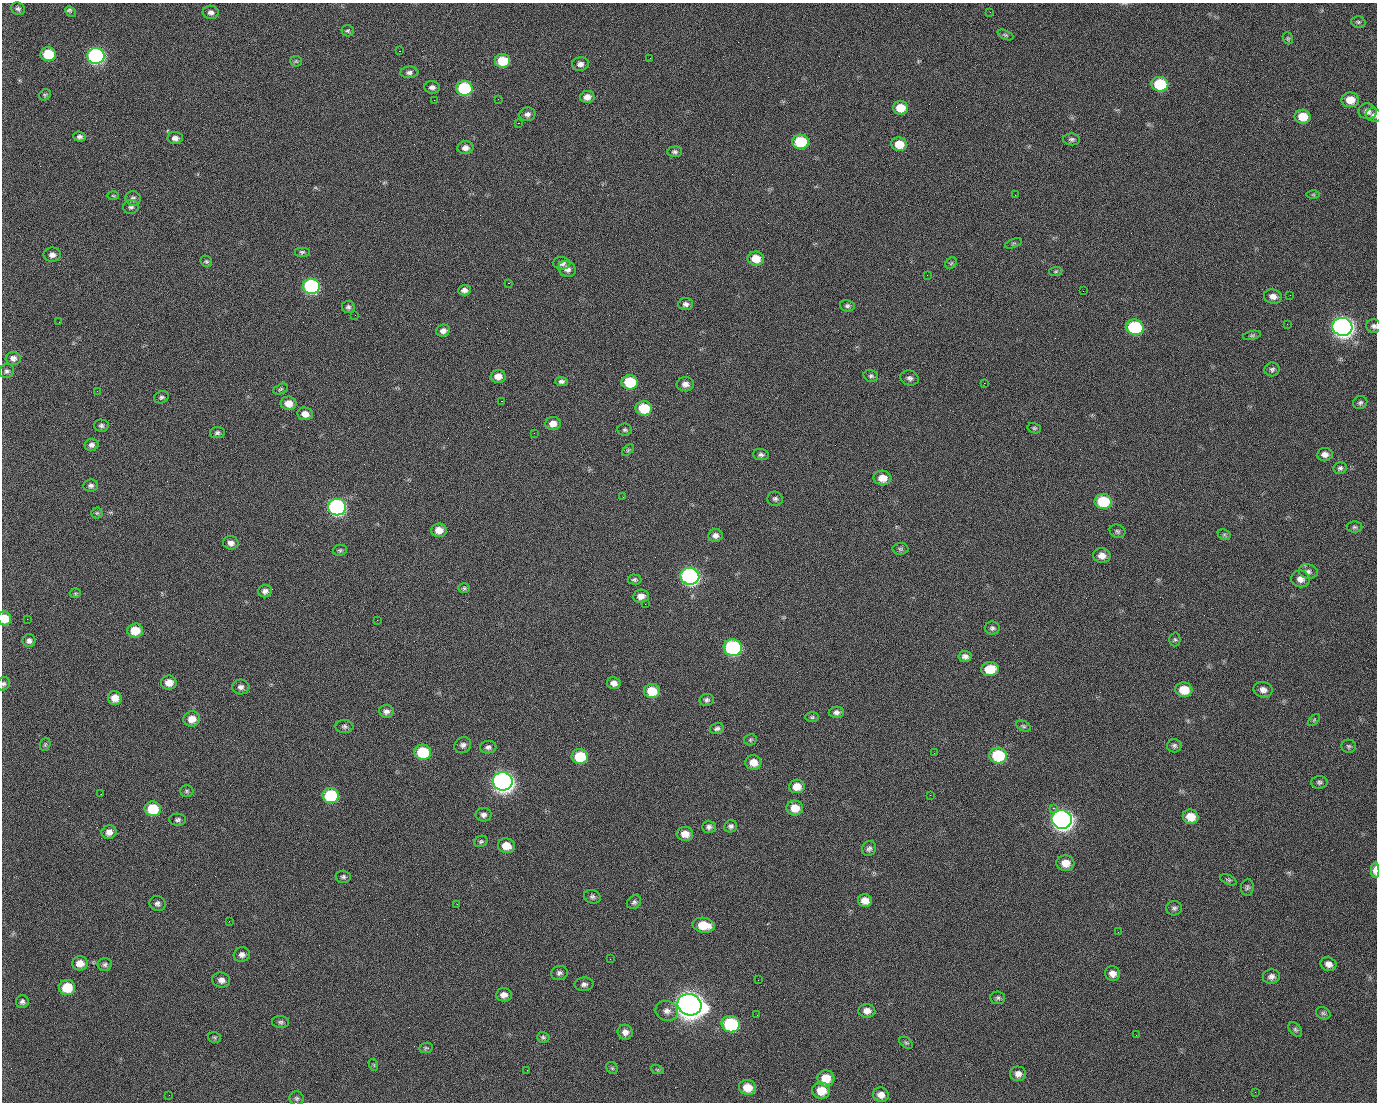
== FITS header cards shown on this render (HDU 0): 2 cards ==
NAXIS1  =                 1375 / length of data axis 1
NAXIS2  =                 1100 / length of data axis 2

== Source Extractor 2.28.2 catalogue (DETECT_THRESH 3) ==
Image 1375 x 1100 px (HDU 0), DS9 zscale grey, 1 PNG px = 1 image px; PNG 1379 x 1104 px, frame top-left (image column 1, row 1100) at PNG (2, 3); each listed source drawn as its Kron ellipse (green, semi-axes under 4 px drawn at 4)
Background 1460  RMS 29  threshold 87.7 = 3 sigma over >= 5 px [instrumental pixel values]
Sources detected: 237; all 237 listed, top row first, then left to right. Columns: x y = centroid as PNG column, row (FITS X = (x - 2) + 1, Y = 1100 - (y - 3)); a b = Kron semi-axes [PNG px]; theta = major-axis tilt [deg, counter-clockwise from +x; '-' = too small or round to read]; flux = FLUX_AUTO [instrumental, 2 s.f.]
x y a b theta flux
18 9 7 6 - 5.1e+03
70 11 6 4 -44 7.0e+03
211 12 8 6 -12 7.6e+03
990 12 3 2 - 2.0e+03
1358 22 7 5 -3 4.0e+03
348 31 6 5 - 3.4e+03
1005 35 8 4 -24 3.3e+03
1288 38 6 4 -70 2.7e+03
399 51 2 2 - 2.3e+04
48 54 7 7 - 7.5e+04
96 56 8 8 - 5.1e+05
650 58 3 2 - 1.7e+03
296 61 6 5 - 2.9e+03
502 61 8 7 - 5.9e+04
580 64 8 6 6 8.7e+03
409 72 9 6 5 6.5e+03
1160 84 8 7 - 1.1e+05
432 87 8 6 -4 7.2e+03
464 88 8 7 - 1.8e+05
45 95 6 5 - 2.8e+03
587 97 7 6 - 1.3e+04
498 99 2 2 - 1.0e+03
434 100 2 2 - 4.3e+03
1350 100 9 7 -2 2.6e+04
901 108 7 6 - 3.6e+04
1367 111 9 8 - 1.1e+04
527 114 8 7 - 7.3e+03
1374 115 8 6 -21 6.3e+03
1303 117 8 7 - 3.5e+04
518 123 2 2 - 2.7e+04
80 137 6 5 - 5.6e+03
175 138 7 6 - 1.0e+04
1072 139 8 6 -5 5.2e+03
800 142 8 7 - 9.3e+04
899 144 8 7 - 3.1e+04
465 148 8 6 5 1.0e+04
675 152 7 5 4 5.1e+03
1015 195 2 2 - 6.9e+03
1313 195 6 4 0 2.8e+03
113 196 6 4 -2 2.2e+03
133 198 7 7 - 6.7e+03
131 207 8 7 - 5.3e+03
1013 243 9 3 21 2.8e+03
302 252 8 5 0 3.7e+03
52 255 8 7 - 9.3e+03
756 259 8 7 - 3.2e+04
206 261 6 5 - 3.4e+03
562 263 9 6 -3 8.5e+03
951 263 6 5 - 3.2e+03
567 269 9 7 -34 1.2e+04
1056 271 7 4 7 2.8e+03
927 275 2 2 - 1.1e+03
508 283 2 2 - 5.7e+04
311 286 8 8 - 3.2e+05
464 290 6 5 - 7.4e+03
1083 291 3 2 - 3.3e+03
1290 295 2 2 - 2.1e+03
1273 296 9 7 -9 1.2e+04
686 304 7 6 - 6.7e+03
847 306 7 5 -10 4.6e+03
348 307 6 6 - 4.6e+03
355 315 2 2 - 8.9e+02
59 322 2 2 - 1.2e+03
1287 324 2 2 - 1.3e+03
1374 326 7 6 - 6.2e+03
1135 327 9 7 -14 1.8e+05
1342 327 10 9 - 1.4e+06
443 331 7 6 - 9.4e+03
1252 335 9 4 11 3.6e+03
13 358 7 6 - 8.7e+03
1272 369 7 7 - 5.6e+03
7 371 7 6 - 5.3e+03
498 376 7 6 - 1.6e+04
871 376 7 5 -15 4.4e+03
910 378 9 7 -20 7.5e+03
561 381 6 4 -6 5.0e+03
630 382 8 7 - 9.2e+04
984 383 2 2 - 2.1e+04
685 384 9 7 3 1.1e+04
281 389 7 4 27 3.6e+03
97 391 3 2 - 1.5e+03
161 397 8 6 23 4.8e+03
501 401 3 2 - 5.8e+04
289 403 8 7 - 2.0e+04
1360 403 7 6 - 4.8e+03
644 408 8 7 - 6.9e+04
305 414 8 6 -8 1.4e+04
553 424 8 6 6 1.5e+04
101 426 7 6 - 4.9e+03
1034 428 7 5 -14 3.5e+03
625 430 7 6 - 4.0e+03
217 433 7 5 8 4.7e+03
534 433 2 2 - 7.5e+02
92 445 7 6 - 7.4e+03
628 450 7 4 45 3.1e+03
1325 454 8 6 6 9.7e+03
761 455 8 5 -5 5.6e+03
1340 468 6 6 - 4.8e+03
882 478 9 7 -4 2.2e+04
91 486 7 6 - 5.9e+03
623 497 2 2 - 3.4e+03
775 499 8 7 - 5.2e+03
1103 501 8 7 - 8.9e+04
337 507 9 8 - 5.6e+05
97 513 5 5 - 2.8e+03
1354 527 8 6 0 4.1e+03
439 530 8 7 - 2.0e+04
1117 531 8 6 -26 4.5e+03
715 535 7 6 - 8.9e+03
1224 535 7 5 -29 3.3e+03
231 543 8 6 -12 1.0e+04
900 549 8 6 -2 4.2e+03
340 550 7 5 10 3.6e+03
1102 556 8 7 - 1.4e+04
1308 571 9 7 -12 7.4e+03
690 576 9 8 - 6.7e+05
1300 579 9 8 - 1.2e+04
634 580 7 5 -3 4.1e+03
464 588 6 5 - 3.4e+03
265 591 7 6 - 7.8e+03
75 593 5 5 - 2.3e+03
641 596 8 6 7 1.3e+04
645 604 2 2 - 2.6e+03
5 618 7 6 - 3.8e+04
27 619 2 2 - 4.6e+03
377 620 2 2 - 1.2e+04
992 628 7 6 - 5.2e+03
135 630 8 7 - 4.0e+04
1175 639 7 5 -89 3.7e+03
29 641 6 6 - 6.6e+03
733 648 9 8 - 3.2e+05
965 656 6 5 - 7.8e+03
990 669 9 7 6 4.6e+04
169 683 8 7 - 1.9e+04
614 683 7 6 - 1.1e+04
4 684 7 6 - 4.6e+03
241 687 8 7 - 8.2e+03
1184 690 8 7 - 3.8e+04
1263 690 9 7 -12 1.1e+04
652 691 8 7 - 4.5e+04
115 698 7 7 - 2.0e+04
707 700 7 6 - 5.2e+03
386 711 7 6 - 7.8e+03
836 712 7 5 2 7.0e+03
812 717 7 5 1 3.5e+03
192 719 8 7 - 2.1e+04
1314 720 7 4 46 3.1e+03
344 726 9 6 -4 5.4e+03
1024 726 7 5 -27 3.7e+03
717 728 7 5 13 5.3e+03
750 740 6 5 - 3.3e+03
45 744 7 5 69 3.1e+03
463 745 8 7 - 6.9e+03
1174 746 7 6 - 5.1e+03
1349 746 7 6 - 4.1e+03
488 747 8 6 3 6.1e+03
423 752 8 7 - 9.6e+04
934 753 2 2 - 1.9e+03
998 755 9 8 - 1.2e+05
580 757 8 7 - 7.1e+04
753 762 8 7 - 2.1e+04
503 781 10 9 - 1.5e+06
1319 782 8 6 2 4.8e+03
797 786 8 7 - 2.2e+04
187 791 6 5 - 3.9e+03
101 794 3 2 - 2.5e+03
930 795 2 2 - 8.3e+03
331 796 8 7 - 1.4e+05
795 808 8 7 - 2.9e+04
1053 808 2 2 - 1.7e+04
153 809 8 7 - 7.2e+04
484 815 8 7 - 7.5e+03
1191 817 8 7 - 3.1e+04
1062 819 10 9 - 1.5e+06
178 820 8 6 -2 5.4e+03
731 826 7 6 - 5.5e+03
709 827 7 6 - 6.2e+03
109 832 7 7 - 1.3e+04
685 834 8 7 - 2.0e+04
481 841 7 5 25 3.5e+03
506 846 8 7 - 2.6e+04
869 848 8 7 - 6.0e+03
1065 863 9 7 -7 2.3e+04
1375 870 7 3 89 1.6e+04
343 877 7 6 - 4.9e+03
1228 880 9 4 -24 3.7e+03
1247 887 8 6 83 5.0e+03
592 897 8 6 -19 5.6e+03
865 901 7 6 - 1.8e+04
634 902 8 6 42 4.9e+03
157 904 8 7 - 6.5e+03
457 904 3 2 - 1.6e+03
1174 908 8 7 - 5.5e+03
229 921 2 2 - 1.0e+03
703 925 11 7 -9 4.2e+04
1118 932 2 2 - 2.5e+03
242 955 8 7 - 8.7e+03
610 959 3 2 - 2.7e+03
80 963 8 7 - 1.8e+04
105 964 7 6 - 4.9e+03
1328 964 8 6 -21 1.1e+04
559 973 8 7 - 6.4e+03
1113 973 7 7 - 1.2e+04
1271 976 8 7 - 8.1e+03
221 980 9 7 -14 1.0e+04
758 980 2 2 - 2.1e+03
584 984 9 6 2 6.9e+03
67 987 8 7 - 5.9e+04
504 995 8 6 3 1.2e+04
998 998 7 6 - 4.6e+03
22 1002 6 6 - 5.8e+03
689 1005 12 10 -19 3.3e+06
667 1011 11 10 - 1.2e+04
867 1011 8 7 - 1.3e+04
1323 1013 7 6 - 4.3e+03
757 1015 3 2 - 1.5e+03
281 1022 8 6 -3 4.7e+03
731 1024 9 8 - 1.9e+05
1295 1030 8 5 -50 4.5e+03
625 1032 7 7 - 1.1e+04
1136 1035 2 2 - 8.1e+02
543 1037 6 5 - 4.2e+03
215 1038 6 5 - 2.8e+03
906 1043 7 5 -37 3.4e+03
426 1048 7 5 10 3.1e+03
374 1065 6 3 -72 2.1e+03
612 1068 6 5 - 3.2e+03
657 1069 7 4 -20 3.1e+03
527 1070 2 2 - 8.8e+02
1018 1074 8 7 - 1.0e+04
826 1078 8 8 - 3.6e+04
748 1087 8 7 - 3.0e+04
821 1091 9 8 - 3.5e+04
1255 1092 2 2 - 8.3e+02
169 1095 2 2 - 5.6e+03
881 1095 8 7 - 1.4e+04
297 1098 7 7 - 4.8e+03
At the frame edge (FLAGS 8, measured only in part): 5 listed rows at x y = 1374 115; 1374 326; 5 618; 4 684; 1375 870